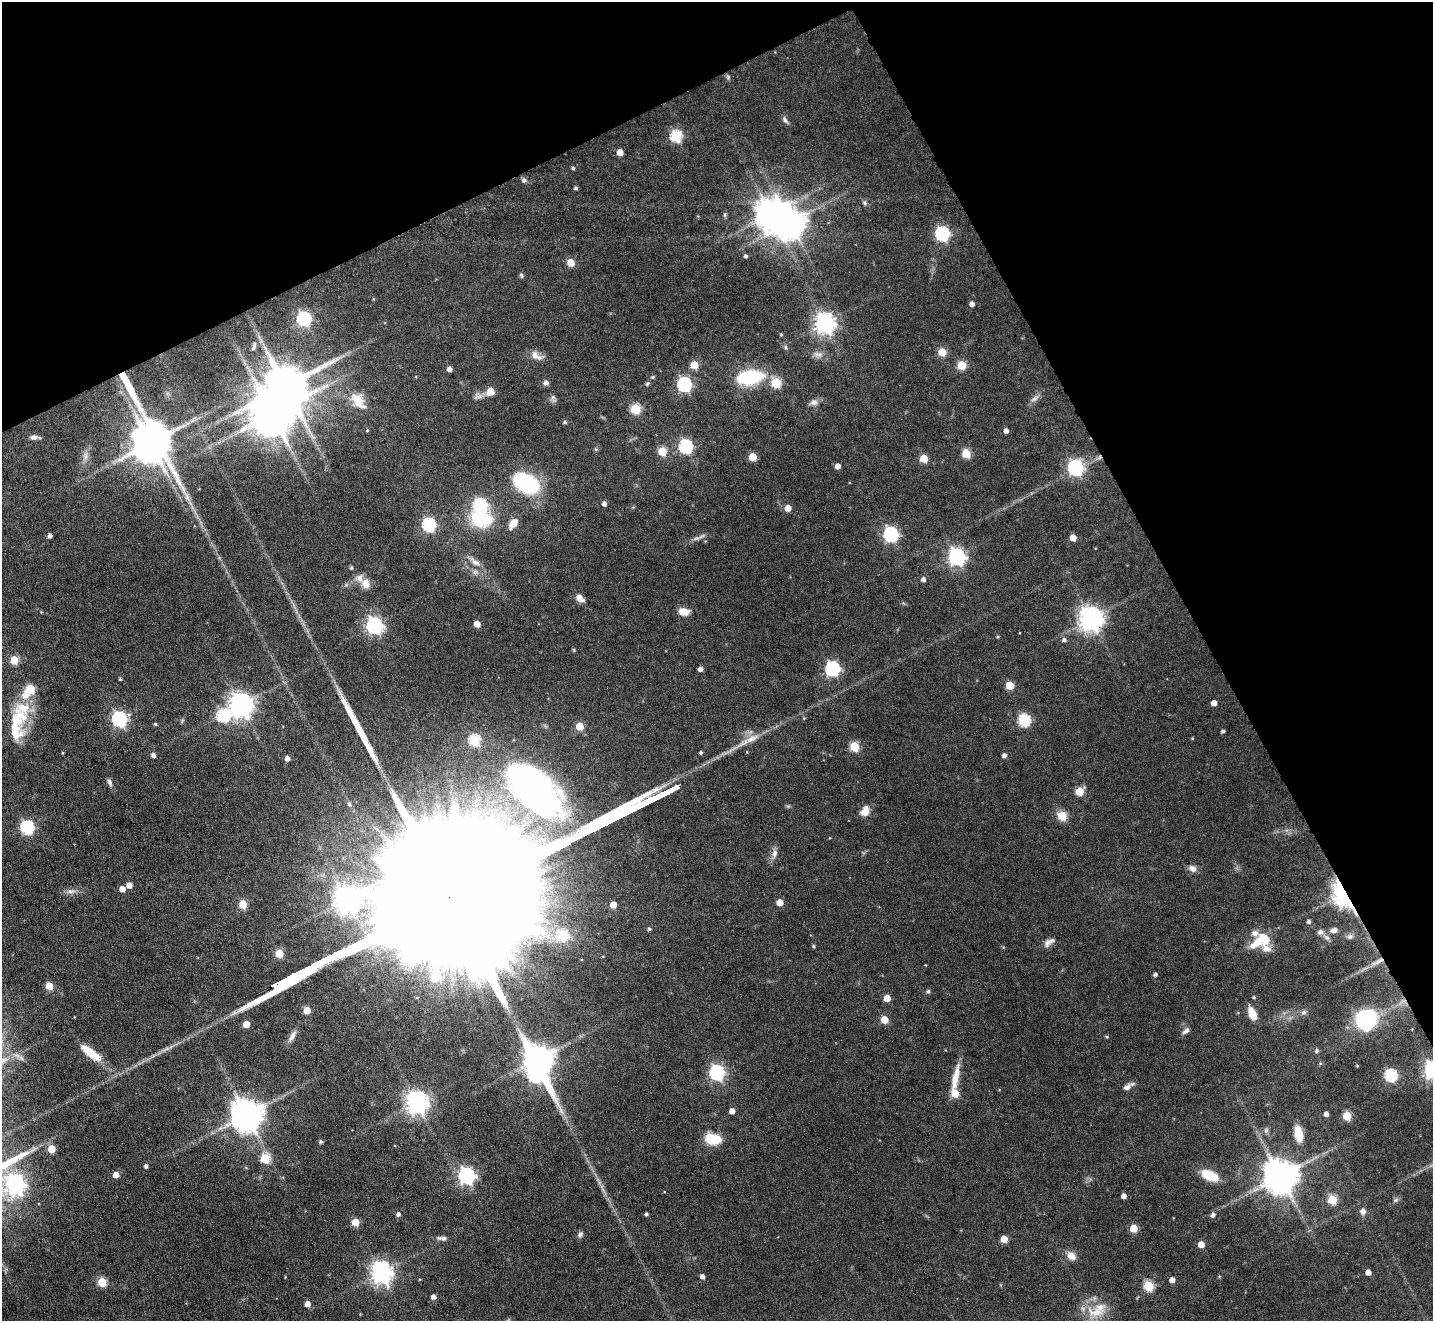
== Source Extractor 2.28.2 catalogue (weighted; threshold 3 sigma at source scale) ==
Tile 3 of 4 x 4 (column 3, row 1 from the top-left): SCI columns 2864-4294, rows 4246-5564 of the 5726 x 5716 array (HDU 1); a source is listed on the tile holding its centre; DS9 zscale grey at full resolution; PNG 1435 x 1323 px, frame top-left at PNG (2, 2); no overlay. Shown black and unused: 26% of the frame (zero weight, under 4 of 8 exposures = <1% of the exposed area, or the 3 px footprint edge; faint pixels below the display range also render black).
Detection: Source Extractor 2.28.2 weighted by HDU 2 'WHT'; one run over the whole footprint, this tile lists its part. Background 0.1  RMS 0.0038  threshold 0.0154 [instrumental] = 3 sigma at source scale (4.09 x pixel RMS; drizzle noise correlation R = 1.36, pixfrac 0.8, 0.05/0.05 arcsec/px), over >= 5 px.
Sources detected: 203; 3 too faint to see at this stretch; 5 inside a brighter object's white glare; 3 long thin detections or spike segments (spike, bleed or trail) — not listed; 9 inside a brighter listed object's ellipse — not listed separately; the other 183 listed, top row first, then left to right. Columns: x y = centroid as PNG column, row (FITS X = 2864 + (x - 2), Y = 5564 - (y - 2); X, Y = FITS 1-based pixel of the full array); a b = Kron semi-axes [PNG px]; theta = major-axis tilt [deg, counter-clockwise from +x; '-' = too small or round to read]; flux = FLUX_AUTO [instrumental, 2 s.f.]
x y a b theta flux
785 120 10 6 -52 1.2
676 136 6 6 - 35
620 152 5 5 - 4.1
573 168 4 3 - 0.62
524 180 7 6 - 0.9
576 188 4 3 - 0.68
864 203 7 6 - 0.77
725 215 6 4 90 0.56
790 222 10 9 - 560
942 234 6 6 - 63
745 256 4 4 - 0.72
571 263 5 5 - 7.8
521 275 7 5 -74 0.61
972 304 4 4 - 1.7
304 319 6 6 - 61
825 323 7 7 - 220
781 334 4 3 - 0.35
254 346 14 5 73 1.5
785 347 6 4 -71 0.53
942 352 5 5 - 9.9
818 354 13 6 -14 1.9
535 355 11 8 -82 2.1
694 365 5 5 - 8.6
962 365 5 5 - 14
449 369 4 4 - 1.6
749 377 29 15 8 21
546 383 7 6 - 1.3
647 383 7 4 48 0.6
776 383 6 5 - 20
684 384 6 6 - 66
286 386 14 12 15 1600
490 391 9 8 - 3.4
553 397 7 6 - 0.93
1035 398 14 6 37 1.7
358 400 27 15 -53 7.1
814 402 10 8 -5 1.8
635 409 5 5 - 22
565 422 5 4 - 0.66
367 430 4 4 - 0.35
1006 431 4 4 - 1.7
34 437 11 6 -5 1.8
150 443 21 11 -64 1100
686 446 6 6 - 59
596 449 5 4 - 0.42
662 451 5 5 - 13
966 453 5 5 - 13
85 456 13 5 90 1.6
752 457 5 5 - 10
924 459 5 5 - 10
838 466 4 4 - 2.4
1075 468 7 6 - 86
526 483 25 15 -31 36
604 504 4 4 - 1.3
480 505 7 6 - 41
192 507 7 4 -72 0.95
788 508 5 5 - 4.3
479 519 26 17 -13 19
513 523 11 7 54 4.7
429 525 6 6 - 49
891 534 6 6 - 80
50 536 4 4 - 1.1
1073 538 5 5 - 4.7
957 557 7 6 - 130
474 561 21 7 -37 2.8
351 568 5 4 - 0.51
923 579 5 5 - 1.3
365 583 11 10 - 3.5
580 598 8 6 -41 3.4
684 612 10 7 -6 4.4
1091 619 8 7 - 330
477 624 5 4 - 4.4
374 626 7 6 - 110
1064 640 5 5 - 0.85
574 650 6 3 -72 0.36
14 660 5 5 - 11
700 669 4 4 - 1.4
832 669 6 6 - 73
120 679 4 3 - 0.38
1009 685 5 5 - 10
30 689 6 5 - 14
1214 703 4 4 - 2.8
241 705 8 7 - 330
23 708 36 24 80 14
223 715 7 7 - 36
119 719 6 6 - 80
1024 720 6 6 - 38
155 724 4 4 - 0.46
580 726 5 5 - 9.4
1223 731 4 3 - 0.79
1192 738 5 3 - 0.31
854 746 5 5 - 17
701 753 4 4 - 0.61
153 755 4 4 - 1.5
1004 756 5 4 - 1.4
287 758 5 4 - 1.7
109 782 10 5 -67 1
534 789 82 42 -45 120
1080 791 5 5 - 12
349 804 7 6 - 0.97
865 811 13 9 59 3.4
1062 816 5 5 - 17
27 827 6 6 - 55
774 854 13 7 77 2
1192 868 11 8 -36 1.9
129 885 5 5 - 2.8
122 889 5 4 - 3.2
1343 894 12 7 -64 190
780 902 5 5 - 5.1
243 904 5 5 - 9
613 905 5 5 - 4.6
1309 921 4 4 - 0.96
649 929 5 4 - 0.63
1334 930 9 6 22 1.6
1320 932 9 7 15 1.2
562 935 6 6 - 22
1350 937 7 7 - 1.1
1261 940 25 13 30 11
1047 943 13 9 59 1.9
813 946 4 4 - 0.53
279 953 5 5 - 9.2
1377 962 26 6 30 3.7
1155 974 4 4 - 0.88
435 978 13 10 27 4.3
49 986 5 5 - 7.9
928 991 5 5 - 0.8
1254 997 4 4 - 0.47
887 998 5 5 - 6
307 1010 5 5 - 6.6
1304 1012 7 6 - 1
1252 1013 15 8 -67 3.9
1367 1019 23 22 - 26
884 1020 5 5 - 7
246 1024 5 5 - 5.4
1186 1031 10 6 40 1.3
1107 1037 4 4 - 0.43
1317 1051 6 5 - 0.85
91 1053 30 9 -37 7.9
539 1059 13 9 -57 510
717 1073 7 6 - 77
1391 1075 6 6 - 42
955 1078 36 8 78 6.1
1127 1087 11 6 30 1.8
955 1094 6 5 - 7.4
417 1102 8 7 - 270
732 1111 4 4 - 2.5
1326 1114 4 4 - 1.7
247 1115 9 9 - 710
1347 1116 5 5 - 14
1266 1130 6 6 - 0.87
1298 1134 18 9 -79 6.4
713 1139 17 11 -11 9
321 1142 5 5 - 0.56
51 1149 5 5 - 8.8
265 1158 5 5 - 17
146 1166 4 4 - 0.97
116 1175 5 4 - 3.3
1210 1175 20 11 -26 7.8
466 1176 7 6 - 110
1280 1176 10 10 - 890
16 1184 8 7 - 130
1124 1196 4 4 - 2.1
1332 1200 5 5 - 18
1396 1200 7 5 21 0.8
1363 1211 8 7 - 1.7
398 1214 4 4 - 1.1
646 1214 3 3 - 0.79
1213 1215 5 5 - 1.2
355 1222 5 5 - 6.9
1133 1228 5 5 - 10
580 1234 8 6 59 0.99
442 1238 13 5 -4 1.3
1004 1239 5 5 - 6.9
1201 1244 5 5 - 4.3
1071 1256 12 9 -42 3.1
1368 1272 4 4 - 2.7
381 1273 8 7 - 240
702 1276 4 4 - 1.5
1172 1280 4 4 - 2.3
102 1282 5 5 - 15
1149 1286 5 5 - 24
433 1297 4 4 - 1.7
307 1304 5 5 - 2.6
1097 1312 33 14 -4 8.5
Overlapping masked pixels (flux is a lower limit): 3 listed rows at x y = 150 443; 1343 894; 1377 962